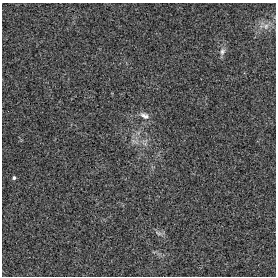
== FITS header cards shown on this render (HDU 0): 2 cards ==
NAXIS1  =                  274 / length of data axis 1
NAXIS2  =                  274 / length of data axis 2

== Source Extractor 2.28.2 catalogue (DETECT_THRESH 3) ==
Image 274 x 274 px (HDU 0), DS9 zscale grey, 1 PNG px = 1 image px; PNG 278 x 278 px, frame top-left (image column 1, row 274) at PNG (2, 3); no overlay
Background 9.47e-04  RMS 0.007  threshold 0.0209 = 3 sigma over >= 5 px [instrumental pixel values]
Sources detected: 6; all 6 listed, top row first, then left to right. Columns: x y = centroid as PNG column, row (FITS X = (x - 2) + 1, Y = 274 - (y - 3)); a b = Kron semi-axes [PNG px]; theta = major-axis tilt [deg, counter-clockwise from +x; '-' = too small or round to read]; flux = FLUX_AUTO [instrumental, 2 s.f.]
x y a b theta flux
266 26 9 9 - 2.8
222 51 11 8 68 2
144 115 15 8 -27 2.8
134 141 10 4 -30 1.3
14 178 4 3 - 0.96
158 233 12 4 -24 1.4